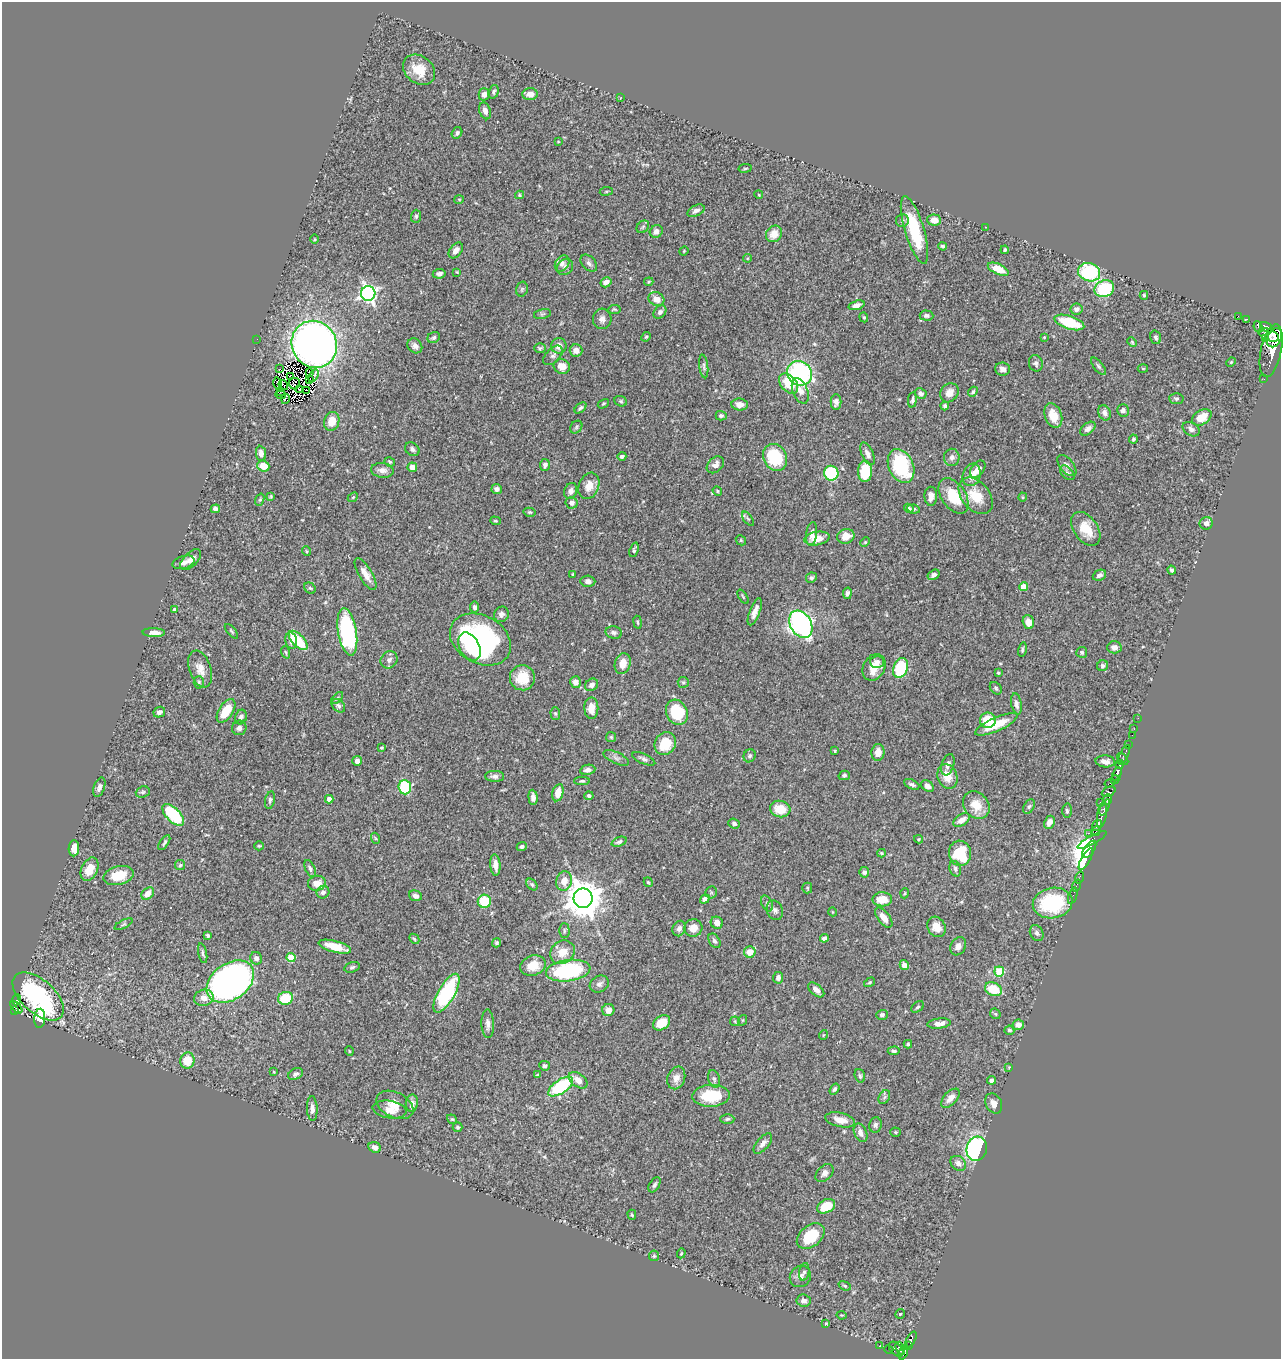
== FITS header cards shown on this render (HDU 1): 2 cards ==
NAXIS1  =                 1279
NAXIS2  =                 1357

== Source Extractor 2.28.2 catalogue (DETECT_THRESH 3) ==
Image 1279 x 1357 px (HDU 1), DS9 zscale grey, 1 PNG px = 1 image px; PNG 1283 x 1361 px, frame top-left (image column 1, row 1357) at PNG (2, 2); each listed source drawn as its Kron ellipse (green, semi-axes under 4 px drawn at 4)
Background 0.469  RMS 0.024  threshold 0.071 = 3 sigma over >= 5 px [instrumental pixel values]
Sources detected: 426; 7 with non-positive FLUX_AUTO (blend fragments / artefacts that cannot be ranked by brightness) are neither listed nor drawn; the other 419 listed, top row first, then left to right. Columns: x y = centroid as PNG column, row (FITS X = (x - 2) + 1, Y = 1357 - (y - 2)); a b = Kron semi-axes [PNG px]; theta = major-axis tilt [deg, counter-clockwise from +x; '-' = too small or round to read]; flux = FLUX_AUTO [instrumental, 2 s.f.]
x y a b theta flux
419 70 17 13 -39 32
494 92 7 5 71 3.2
484 94 6 5 - 9.1
530 94 7 6 - 12
620 98 4 2 - 1.1
485 111 9 5 -71 9.7
457 133 6 5 - 3.7
558 142 3 2 - 1
745 168 7 3 8 1.9
606 191 6 3 9 1.9
519 195 4 4 - 1.8
759 195 4 3 - 1.4
459 199 5 3 - 1.5
696 211 9 5 25 6.2
416 216 7 5 89 3.1
934 220 7 5 -5 15
902 221 6 6 - 4.2
643 227 7 5 46 2.8
986 227 3 2 - 1.3
914 230 35 9 -73 90
656 231 7 6 - 7.8
774 234 9 7 49 18
315 239 5 3 - 1.5
942 246 4 3 - 3.1
456 250 9 5 53 9.6
1005 250 4 4 - 2.6
684 251 5 4 - 1.4
747 258 4 4 - 1.6
562 263 9 6 59 7
589 263 10 6 -46 5.6
565 267 9 7 43 6.5
998 269 11 5 -24 26
457 272 3 3 - 1.2
1089 272 11 9 -19 140
439 274 6 5 - 7.1
606 282 6 4 31 9.7
649 282 4 3 - 1.9
522 289 7 5 75 3
1104 289 10 8 23 85
368 293 7 7 - 490
1144 295 4 3 - 2
656 299 8 6 -27 14
856 305 8 4 18 8.3
614 309 6 3 4 2
1076 309 6 5 - 7.7
660 312 7 5 47 4.7
542 314 8 5 14 2.6
926 315 7 5 -2 4
1238 316 2 2 - 4.3
864 317 5 4 - 2.3
602 319 10 9 - 7.8
1247 319 3 2 - 1.7
1069 322 15 6 -18 67
1258 327 6 3 -64 95
1267 327 7 4 -31 190
1269 335 11 5 -23 880
646 337 5 4 - 2
1044 337 3 3 - 1.2
1156 337 7 5 -72 3.3
434 338 6 5 - 3.7
1274 338 10 6 63 900
257 339 2 2 - 25
1265 339 4 3 - 96
1132 342 5 4 - 1.9
314 344 24 22 -58 1100
415 346 8 6 -45 6.2
559 346 8 7 - 11
540 348 6 4 1 2.8
576 350 6 6 - 11
1271 351 27 10 78 1700
553 355 12 7 45 6.2
1231 362 5 4 - 1.8
1036 363 8 7 - 5.1
562 366 8 7 - 19
704 366 12 4 -83 4
1098 366 10 4 -51 3.6
1143 368 5 3 - 1.4
280 369 3 2 - 2.6
1003 369 7 6 - 6.8
309 372 3 2 - 2.6
800 373 13 11 -39 250
291 376 4 3 - 1.4
314 376 7 2 61 1.6
1264 379 2 2 - 6.5
309 380 2 2 - 1.8
294 383 6 5 - 0.53
278 384 6 2 -78 3
789 384 12 7 -49 39
283 385 5 2 - 2.2
299 389 3 2 - 1.4
306 390 3 2 - 0.86
280 391 3 2 - 0.7
800 391 13 7 -69 14
973 392 5 4 - 2.9
921 393 6 5 - 5.1
949 393 10 8 53 12
281 395 5 2 - 0.39
285 399 5 3 - 2.5
1176 399 7 5 -4 3.1
912 400 7 4 83 3.7
621 401 6 5 - 2.3
836 402 8 5 -90 5.6
603 404 6 3 31 1.9
740 405 8 6 -5 13
945 406 4 4 - 3.3
580 408 7 4 41 3.6
1123 410 6 6 - 5.2
1104 413 8 6 -65 6.7
721 416 5 4 - 3.6
1053 416 13 8 -70 25
1202 417 10 7 31 26
332 421 9 7 73 21
576 427 7 5 49 3
1088 429 9 5 37 6.7
1191 429 9 6 -30 6.2
1133 439 4 4 - 2.7
412 449 8 6 -38 4.7
261 453 7 5 -82 8.3
867 454 12 6 -66 8.9
622 456 4 4 - 4
775 457 14 11 -61 80
952 457 8 7 - 6.5
390 462 5 4 - 2.1
545 465 6 5 - 5.6
715 465 10 7 43 9.1
263 466 6 5 - 24
901 466 18 12 -66 110
1067 466 12 6 -51 6.5
412 467 5 5 - 12
978 469 10 6 51 10
382 470 11 7 -7 8.9
865 471 11 7 87 57
831 473 7 7 - 120
1067 473 9 5 -44 4
972 475 11 9 71 15
589 486 13 10 68 16
497 489 5 5 - 5.3
571 491 8 6 69 7.4
717 491 5 4 - 2
271 496 4 4 - 1.7
931 496 9 6 -90 9.5
954 496 20 12 -56 48
976 496 21 14 -50 40
353 497 6 4 42 2.2
1023 497 4 4 - 1.7
260 500 6 4 70 2.1
572 503 6 5 - 6.5
909 508 5 4 - 2.9
215 509 4 4 - 4.6
913 509 6 4 -9 3
529 512 6 4 -13 2.4
748 519 8 4 -54 2.7
495 521 5 4 - 2
1206 523 7 6 - 8.2
1086 529 19 12 -55 33
812 534 12 5 83 8.4
846 536 9 7 19 19
817 538 13 6 8 19
741 540 5 4 - 2.1
865 542 5 4 - 1.8
634 550 7 4 71 3.2
306 551 5 3 - 1.5
191 560 13 7 45 9.7
184 562 11 6 18 9.2
1172 570 4 3 - 2.8
366 574 18 6 -59 14
573 574 3 3 - 1.5
934 575 6 4 33 4.8
1099 575 7 5 23 5.2
811 578 5 5 - 3.7
588 581 7 5 -5 5.1
1023 587 4 4 - 21
310 588 6 5 - 2.8
847 593 6 4 79 4.6
743 597 8 3 -57 1.8
475 607 5 4 - 4.5
175 610 4 4 - 5.9
755 612 14 5 69 10
501 614 8 7 - 5.6
638 622 6 3 -81 1.9
1028 622 7 5 -72 13
801 624 14 10 -59 410
231 631 9 3 -50 2.4
347 632 24 9 -81 240
614 632 8 6 -13 4.5
154 633 11 4 -1 11
480 639 32 24 -29 320
298 640 12 6 -46 64
291 641 8 5 -77 8.1
469 647 15 10 -62 34
1114 647 7 6 - 8.9
1022 650 7 3 77 2.7
286 652 6 4 -71 2.2
1082 652 5 5 - 2.9
389 660 9 8 - 7.9
877 662 7 6 - 6.7
623 664 10 8 74 20
1103 666 5 5 - 3.8
874 667 14 10 60 24
901 668 10 7 69 81
200 669 19 11 -71 17
998 673 3 3 - 2
522 678 12 12 - 36
199 682 6 5 - 2.7
575 682 6 5 - 11
683 682 5 5 - 2.7
592 685 7 6 - 6.6
996 688 7 5 -46 2.8
337 698 7 3 45 2.4
1016 704 10 5 -79 7.3
338 706 8 5 -45 3.8
591 708 11 7 -90 17
226 711 13 7 58 41
159 712 6 5 - 6.2
677 712 13 10 -64 73
555 713 6 4 -87 2.3
241 717 7 5 70 5.6
1138 718 2 2 - 4.6
988 720 8 8 - 38
996 724 23 7 24 38
239 728 7 7 - 6.9
1134 729 2 2 - 6.8
1132 735 2 2 - 3.2
611 737 5 5 - 2.4
665 744 12 10 58 39
1128 745 2 2 - 5.8
381 748 4 3 - 1.6
835 751 4 3 - 1.6
878 752 8 6 85 14
1124 755 10 3 65 50
750 756 7 5 59 4.2
616 758 14 5 -24 6.8
644 759 12 5 -24 5.2
1123 759 7 2 -50 23
357 761 5 5 - 7.2
1105 761 10 6 -3 8.6
1120 764 4 4 - 220
948 765 11 6 71 7.9
588 770 8 5 10 6.5
1117 774 7 4 67 290
844 775 5 4 - 3.4
495 776 9 5 -3 5.2
947 776 12 10 -71 23
1115 780 4 3 - 95
582 781 8 4 0 2.9
1110 783 5 3 - 24
912 784 8 4 -25 3.9
927 786 7 5 -39 8.5
99 787 10 5 71 6.5
405 787 7 6 - 98
143 792 7 5 20 3.2
1109 792 7 4 24 150
558 793 9 5 77 18
589 796 4 4 - 3.7
533 797 8 4 -85 7.2
329 799 4 4 - 11
1108 799 5 3 - 160
270 800 9 4 78 3.8
1100 802 2 2 - 19
976 805 15 12 -52 27
1029 806 8 5 62 3.5
1105 807 9 3 66 160
780 809 10 8 -15 29
1067 811 7 5 -88 3.1
173 815 14 6 -44 95
1102 815 13 4 80 160
962 820 9 5 33 11
1049 822 7 5 64 12
734 823 6 5 - 3.6
1097 825 6 4 56 440
1096 831 5 3 - 160
1089 833 3 2 - 44
375 838 6 3 -71 1.7
918 839 4 4 - 1.5
1092 840 16 4 29 240
619 842 8 4 21 3.7
164 843 8 3 57 3.3
259 846 4 4 - 2
522 847 5 4 - 4.5
74 848 8 5 88 12
1089 849 10 5 55 1300
881 853 4 4 - 1.9
960 853 12 11 - 77
1086 859 12 4 61 110
180 865 5 5 - 2.2
495 865 11 5 -85 12
310 868 9 5 -65 3.7
89 869 12 8 65 22
955 869 8 5 -72 4.4
864 872 5 5 - 5.3
118 876 15 9 14 32
1079 878 6 2 72 15
564 881 10 8 76 17
648 882 5 4 - 2.1
317 883 9 7 15 16
532 884 6 4 -49 2.8
1076 886 6 2 70 6.2
807 888 5 5 - 2.1
323 892 6 6 - 5.8
711 892 6 5 - 2.2
905 893 5 3 - 1.4
148 894 7 5 42 15
415 896 7 5 -19 7
1073 896 8 2 71 12
583 898 10 9 - 4000
705 899 5 4 - 6.6
882 899 10 7 2 23
484 901 6 6 - 54
767 903 8 5 -64 3.8
1053 903 20 15 12 130
775 910 10 8 -66 6.8
833 912 4 3 - 1.1
884 918 12 6 -52 14
717 923 6 6 - 12
123 924 10 4 27 2.4
937 927 10 8 -63 21
679 928 8 6 68 7.1
693 928 9 8 - 15
564 931 7 5 -89 3
1037 933 8 6 -59 5.3
208 935 4 3 - 2.9
824 938 4 4 - 6
414 939 6 4 -45 2.1
714 941 8 5 -59 4.5
497 943 4 4 - 2.6
958 946 9 7 60 9.1
335 947 16 5 -15 29
562 952 13 11 38 24
750 952 6 5 - 19
203 953 10 4 -77 3.7
291 957 4 4 - 51
256 958 6 6 - 6
904 965 5 4 - 8
533 966 13 10 19 26
352 967 8 5 17 3.6
568 971 22 10 7 190
999 971 5 5 - 66
778 978 6 5 - 6.4
230 982 26 18 36 670
870 982 6 3 31 1.7
599 984 10 8 29 6.6
993 989 9 6 -27 44
816 990 9 5 -41 7
446 993 22 8 60 160
38 996 31 16 -42 250
204 998 10 8 14 14
286 998 7 6 - 54
16 1000 6 2 67 12
16 1007 7 3 -48 32
918 1007 7 5 39 3.2
15 1010 4 3 - 11
608 1010 6 6 - 11
995 1014 6 5 - 2.4
882 1015 6 5 - 4.1
40 1018 9 5 86 22
743 1020 5 3 - 1.3
735 1021 5 4 - 1.7
661 1023 9 6 34 31
488 1024 14 6 -89 8
939 1024 12 5 7 11
1018 1025 6 5 - 8.8
1009 1030 5 4 - 3
823 1035 5 3 - 1.3
908 1044 4 3 - 2.4
349 1051 5 3 - 1.3
894 1051 6 4 4 3.4
187 1061 8 7 - 32
545 1066 5 4 - 3.6
1009 1067 3 3 - 1.3
274 1072 3 3 - 1.4
296 1074 8 5 27 4.8
538 1075 4 3 - 2.1
860 1076 7 5 -71 3
676 1078 11 8 69 11
714 1079 9 5 -74 4.4
578 1080 10 6 -38 15
991 1080 4 3 - 4.9
561 1086 14 7 34 120
835 1089 6 4 56 3.5
711 1096 18 11 3 62
884 1097 7 5 60 3.7
950 1098 11 6 47 12
412 1103 9 6 83 8.3
994 1103 10 8 -63 10
395 1105 20 12 -26 20
312 1109 12 5 -87 9.2
389 1110 17 9 -9 16
452 1119 5 4 - 2
727 1119 7 4 2 3
840 1120 15 7 -12 16
875 1125 8 6 77 4.4
457 1127 5 5 - 2.7
896 1132 5 4 - 1.7
860 1133 9 6 -66 8.1
763 1144 12 6 49 7.8
375 1147 6 5 - 8.1
977 1149 12 10 75 230
958 1163 8 6 -41 8.9
824 1173 10 7 46 6.9
654 1185 8 5 59 4
826 1206 9 6 26 41
632 1215 5 4 - 2.1
811 1236 16 10 38 55
681 1253 5 4 - 1.6
654 1256 5 5 - 2.2
804 1272 9 5 80 3.7
800 1276 11 10 - 8.6
845 1286 6 4 -21 2.4
803 1301 7 6 - 6.9
900 1314 5 5 - 1.8
841 1315 5 3 - 1.5
826 1323 3 2 - 1.3
911 1340 9 4 59 89
879 1346 3 2 - 3.2
909 1346 3 2 - 34
900 1348 7 3 -69 150
889 1349 5 3 - 14
896 1349 9 5 -46 150
903 1352 8 3 70 72
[7 non-positive-flux detections neither listed nor drawn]